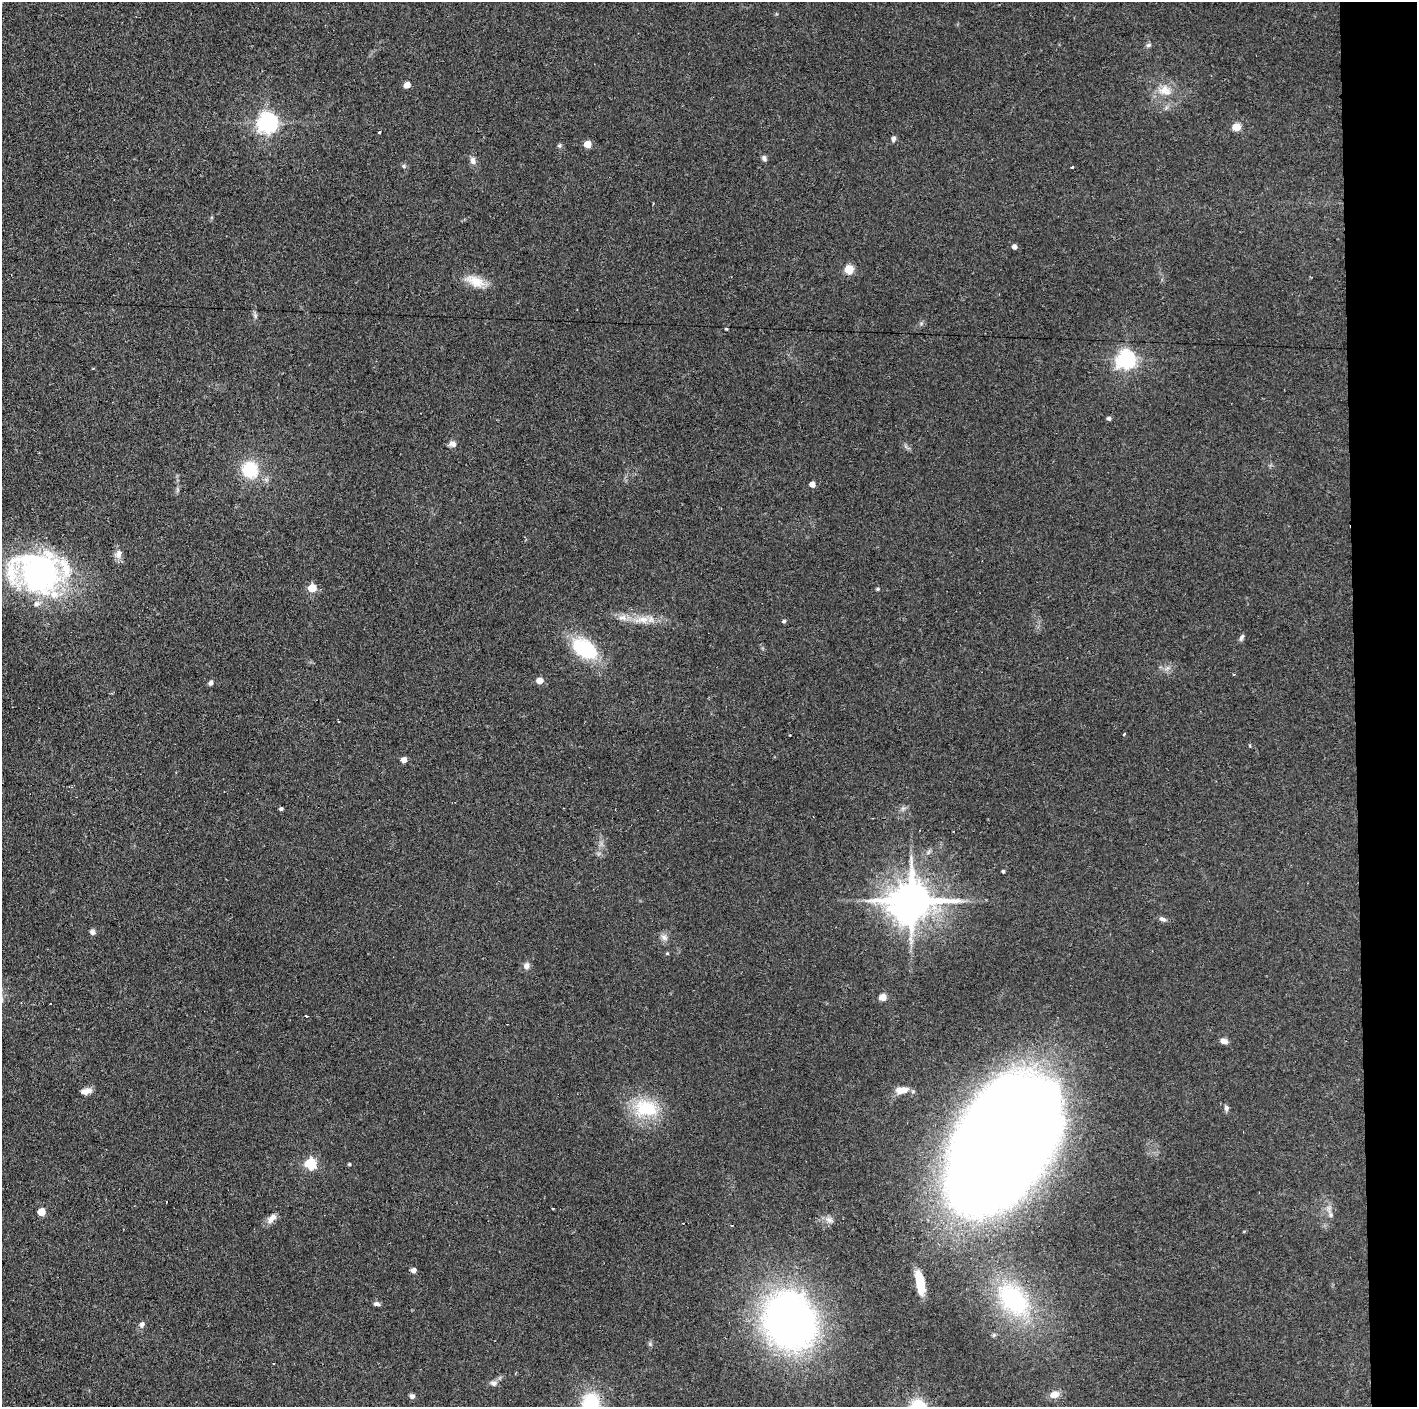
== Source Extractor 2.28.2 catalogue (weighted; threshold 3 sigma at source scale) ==
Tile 6 of 3 x 3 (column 3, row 2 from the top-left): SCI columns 2833-4247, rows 1407-2811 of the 4251 x 4217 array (HDU 1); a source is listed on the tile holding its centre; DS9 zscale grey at full resolution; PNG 1419 x 1409 px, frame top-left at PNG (2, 2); no overlay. Shown black and unused: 4% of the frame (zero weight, under 2 of 3 exposures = <1% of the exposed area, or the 3 px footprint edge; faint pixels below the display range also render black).
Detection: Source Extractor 2.28.2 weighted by HDU 2 'WHT'; one run over the whole footprint, this tile lists its part. Background 0.122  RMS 0.0067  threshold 0.0301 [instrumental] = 3 sigma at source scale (4.5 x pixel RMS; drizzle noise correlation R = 1.50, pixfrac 1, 0.05/0.05 arcsec/px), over >= 5 px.
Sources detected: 79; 1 inside a brighter object's white glare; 3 cosmic-ray / hot-pixel residue — not listed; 3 inside a brighter listed object's ellipse — not listed separately; the other 72 listed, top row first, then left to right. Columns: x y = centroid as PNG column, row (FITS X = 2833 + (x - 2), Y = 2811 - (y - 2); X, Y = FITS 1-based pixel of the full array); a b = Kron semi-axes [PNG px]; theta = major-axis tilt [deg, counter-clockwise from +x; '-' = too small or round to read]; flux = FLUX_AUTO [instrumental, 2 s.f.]
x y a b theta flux
1148 45 7 5 18 1.5
407 85 5 5 - 8.5
1165 90 17 14 -22 10
267 123 7 7 - 380
1236 127 5 5 - 25
379 132 4 3 - 1.2
893 139 7 5 77 2
587 144 5 5 - 14
559 145 6 6 - 1.2
764 158 8 6 -63 1.7
473 161 9 7 -68 3.3
404 166 6 5 - 1.2
1072 167 3 2 - 0.95
1014 247 4 4 - 3.1
849 269 5 5 - 32
475 281 28 12 -23 12
255 316 7 4 -90 1.4
726 329 3 3 - 0.7
1126 359 7 6 - 330
1109 418 4 4 - 1.9
454 444 9 7 -68 2.6
250 470 18 16 -50 27
812 484 5 4 - 5.4
118 554 12 9 70 4.3
41 571 61 44 -16 170
312 588 5 5 - 21
878 589 4 4 - 0.93
642 620 24 9 8 10
784 621 5 4 - 1.3
1241 638 9 5 61 1.6
585 649 23 15 -31 53
1234 674 3 3 - 0.76
539 681 5 5 - 8.1
211 683 6 5 - 1.9
339 721 3 2 - 0.62
1124 734 3 2 - 0.56
790 735 2 2 - 0.57
404 760 5 5 - 4.7
281 809 4 4 - 1.2
1003 871 3 3 - 1.1
911 901 13 11 7 2400
1163 919 10 6 -25 2.3
92 932 7 7 - 1.9
664 937 10 7 -29 3
667 953 5 3 - 0.59
526 966 9 7 59 3.1
883 997 7 6 - 5.2
50 1004 3 2 - 1
307 1016 3 2 - 1.1
1224 1041 9 6 -20 3.1
902 1090 16 8 8 7
86 1091 13 7 11 4.2
646 1108 33 22 -10 33
1226 1108 7 6 - 1.9
1003 1144 106 61 57 2500
310 1164 6 5 - 67
349 1164 3 3 - 0.84
166 1202 3 2 - 0.85
41 1212 5 5 - 16
1330 1215 7 6 - 1.8
272 1218 14 8 48 4.5
830 1221 7 4 -20 1.8
413 1270 5 4 - 3.6
920 1282 22 7 -80 16
1013 1299 43 27 -48 78
376 1304 8 5 -9 1.9
790 1320 68 57 -66 260
142 1324 8 6 64 2.4
493 1383 10 7 -9 2.3
1054 1394 11 8 17 5.9
412 1396 6 6 - 1.7
590 1403 23 19 82 35
Overlapping masked pixels (flux is a lower limit): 1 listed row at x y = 790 1320
Isophote crosses this tile's border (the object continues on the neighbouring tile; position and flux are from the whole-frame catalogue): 1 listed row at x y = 590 1403